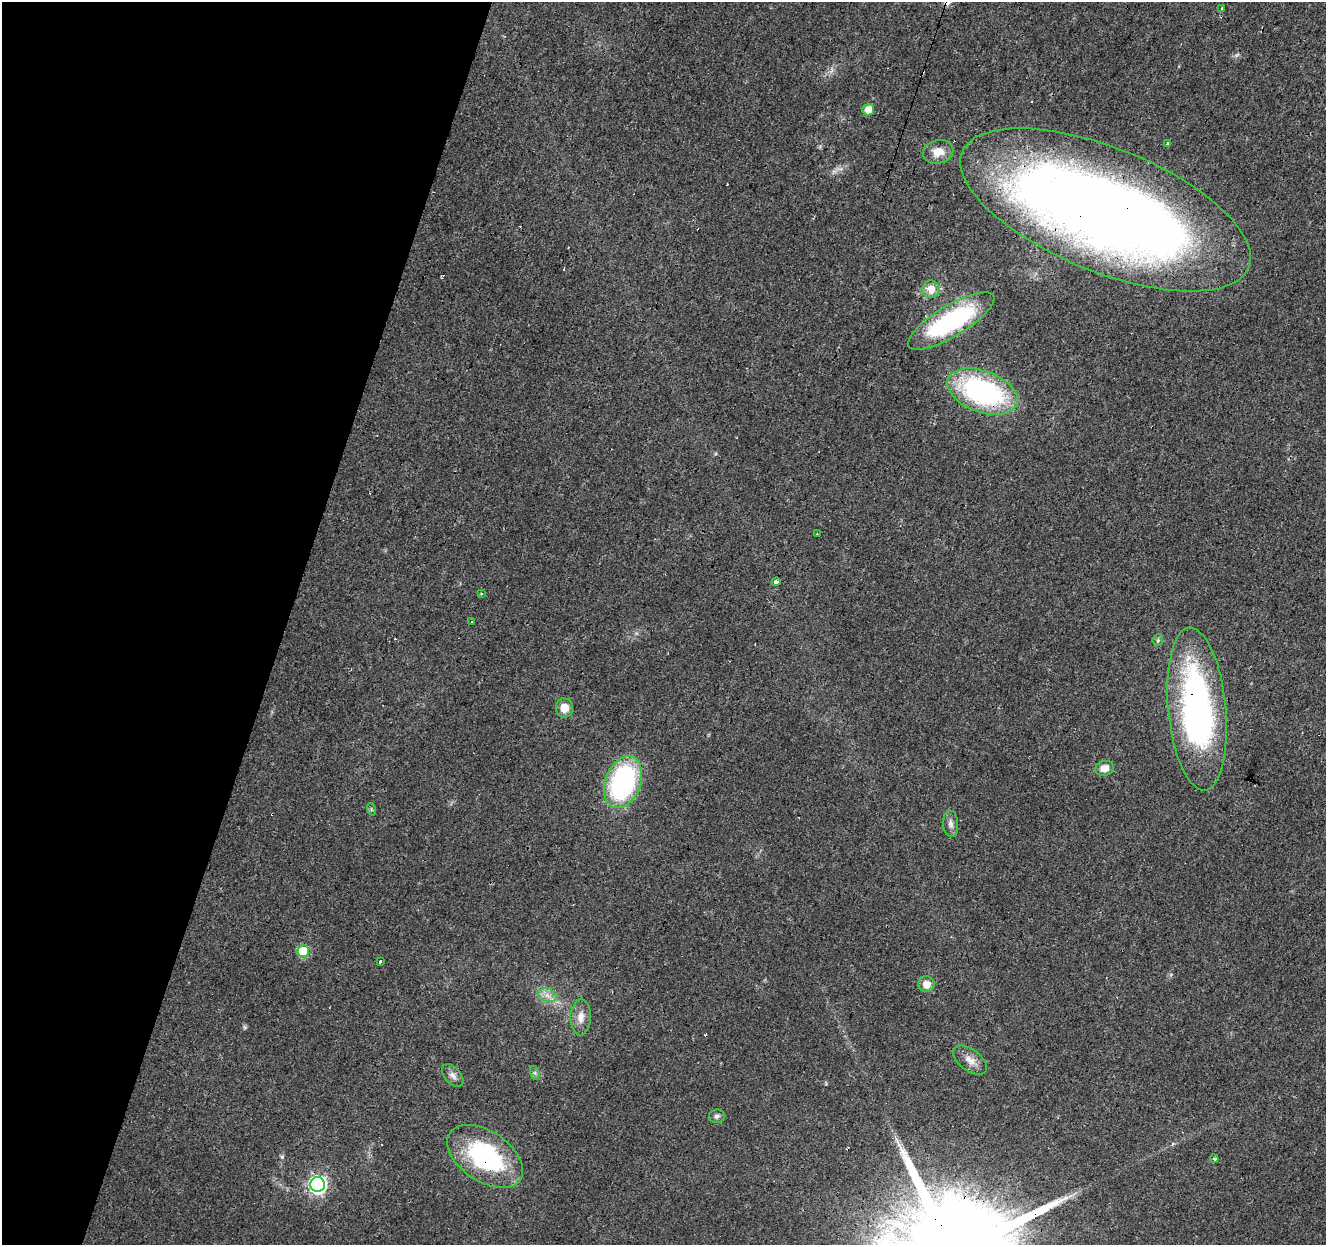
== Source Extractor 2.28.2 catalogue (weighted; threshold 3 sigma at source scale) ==
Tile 9 of 4 x 4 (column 1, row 3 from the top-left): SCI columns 6-1329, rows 1522-2764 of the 5300 x 5466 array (HDU 1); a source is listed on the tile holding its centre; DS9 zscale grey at full resolution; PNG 1328 x 1247 px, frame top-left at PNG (2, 2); each listed source drawn as its Kron ellipse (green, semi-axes under 4 px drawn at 4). Shown black and unused: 22% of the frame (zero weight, under 3 of 4 exposures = <1% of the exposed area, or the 3 px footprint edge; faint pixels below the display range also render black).
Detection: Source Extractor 2.28.2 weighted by HDU 2 'WHT'; one run over the whole footprint, this tile lists its part. Background 0.0156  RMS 0.0032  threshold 0.0144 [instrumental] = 3 sigma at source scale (4.5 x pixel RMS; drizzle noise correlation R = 1.50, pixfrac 1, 0.0396/0.0396 arcsec/px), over >= 5 px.
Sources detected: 41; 1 inside a brighter object's white glare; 9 cosmic-ray / hot-pixel residue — neither listed nor drawn; the other 31 listed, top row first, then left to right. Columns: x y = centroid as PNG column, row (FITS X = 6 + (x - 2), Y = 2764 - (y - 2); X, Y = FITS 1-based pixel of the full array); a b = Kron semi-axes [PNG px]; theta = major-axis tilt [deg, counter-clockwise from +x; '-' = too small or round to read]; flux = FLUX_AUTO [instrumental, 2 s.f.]
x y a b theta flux
1222 8 3 3 - 0.47
868 110 6 5 - 3.4
1167 144 3 3 - 1.6
938 152 15 11 11 4.2
1105 210 155 62 -22 470
931 289 9 8 - 3.6
951 321 50 15 31 40
982 392 37 21 -20 59
817 534 3 3 - 0.46
776 582 4 4 - 1.4
481 594 3 2 - 0.28
472 622 2 2 - 0.49
1158 640 6 5 - 0.59
564 708 9 8 - 3.8
1197 709 81 29 -85 99
1104 768 9 7 15 3.1
623 782 27 17 70 59
371 809 6 4 -72 0.46
951 824 13 7 -86 1.6
303 951 6 6 - 16
380 961 3 3 - 1.5
926 984 8 8 - 2.9
547 995 9 6 -18 1.9
581 1017 18 10 88 3.3
970 1060 19 11 -37 3.2
535 1073 7 4 -72 0.68
453 1075 13 8 -48 1.7
717 1116 8 6 7 0.98
485 1156 42 25 -34 42
1214 1159 4 3 - 0.77
318 1184 7 7 - 110
Overlapping masked pixels (flux is a lower limit): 3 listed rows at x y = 1105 210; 1197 709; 485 1156